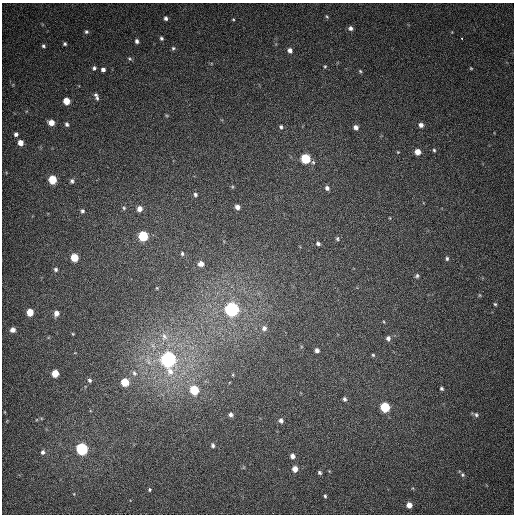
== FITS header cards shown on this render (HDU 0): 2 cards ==
NAXIS1  =                  512
NAXIS2  =                  512

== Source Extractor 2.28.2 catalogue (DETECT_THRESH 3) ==
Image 512 x 512 px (HDU 0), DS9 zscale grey, 1 PNG px = 1 image px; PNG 516 x 516 px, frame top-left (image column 1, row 512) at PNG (2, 3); no overlay
Background 360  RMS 8.4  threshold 25.3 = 3 sigma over >= 5 px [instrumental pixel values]
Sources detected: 87; all 87 listed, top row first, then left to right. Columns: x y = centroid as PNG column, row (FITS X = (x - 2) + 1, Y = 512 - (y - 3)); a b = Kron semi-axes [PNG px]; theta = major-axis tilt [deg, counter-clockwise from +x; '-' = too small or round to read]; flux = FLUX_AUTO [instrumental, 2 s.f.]
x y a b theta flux
327 17 6 3 -57 670
166 18 5 4 - 1400
233 19 4 4 - 560
351 28 6 5 - 1900
86 32 5 5 - 1200
161 38 5 4 - 1100
462 38 3 3 - 3300
137 41 5 4 - 1600
65 44 4 4 - 940
43 46 5 4 - 1000
173 48 5 5 - 1000
290 50 6 5 - 2400
129 59 6 5 - 970
325 66 4 4 - 640
94 68 6 5 - 1300
471 68 5 4 - 500
103 70 5 5 - 1800
360 71 5 4 - 680
96 95 5 5 - 1100
97 98 7 5 -88 1200
66 101 5 5 - 9700
51 122 5 5 - 5400
67 124 5 4 - 1200
421 125 5 5 - 2500
281 127 5 5 - 1100
356 127 5 5 - 2200
16 134 5 5 - 1500
20 143 5 4 - 4900
434 150 5 4 - 870
398 152 4 4 - 470
417 152 5 5 - 6100
306 159 6 5 - 37000
52 180 5 5 - 20000
72 181 5 4 - 1300
232 187 5 3 - 550
327 188 5 5 - 1600
195 195 5 5 - 1300
237 207 5 4 - 2900
124 208 5 5 - 930
139 209 6 5 - 4000
82 211 6 5 - 1300
390 218 4 2 - 350
143 236 6 5 - 43000
337 239 5 4 - 800
318 244 5 4 - 1300
182 254 6 5 - 1000
74 257 5 5 - 17000
447 258 5 4 - 930
201 264 6 6 - 3700
56 269 6 5 - 1200
417 276 6 5 - 1100
157 288 5 4 - 580
480 295 6 4 -89 620
495 304 4 4 - 710
232 309 6 6 - 200000
30 312 5 5 - 10000
56 313 6 5 - 3600
264 328 8 7 - 2800
13 330 5 5 - 3100
73 334 4 3 - 470
164 336 12 9 -69 5400
388 338 6 5 - 1800
317 350 4 4 - 1900
373 355 4 4 - 630
168 359 7 6 - 280000
55 373 5 5 - 12000
134 373 9 6 -61 1800
233 375 5 3 - 550
89 380 5 5 - 1100
125 382 5 5 - 18000
442 388 4 3 - 960
194 390 6 5 - 27000
344 399 5 4 - 1300
385 407 6 5 - 36000
230 414 5 5 - 1800
476 415 7 6 - 1200
281 420 5 5 - 1900
213 445 6 4 -77 1200
82 449 6 5 - 93000
43 452 6 6 - 1500
292 456 5 5 - 2400
295 469 5 5 - 4900
319 472 5 4 - 940
462 475 6 5 - 1000
150 490 4 4 - 680
325 496 3 3 - 740
409 505 5 5 - 4100